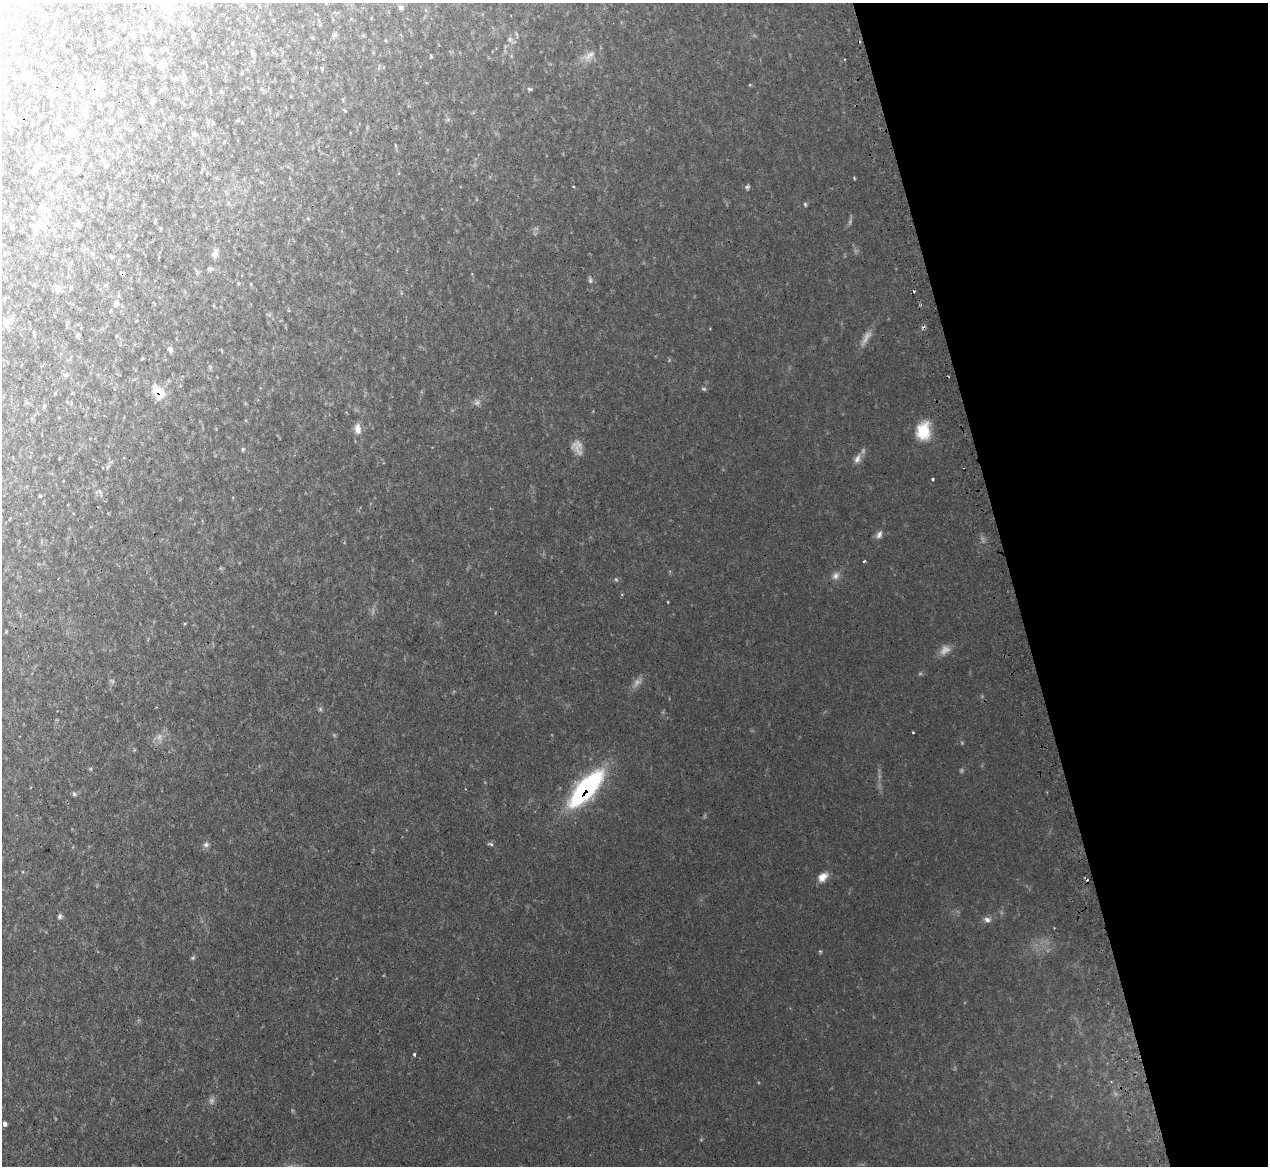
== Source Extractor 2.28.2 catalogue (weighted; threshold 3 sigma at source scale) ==
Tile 12 of 4 x 4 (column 4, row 3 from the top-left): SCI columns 3834-5099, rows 1328-2491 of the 5131 x 5103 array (HDU 1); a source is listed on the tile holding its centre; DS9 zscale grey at full resolution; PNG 1270 x 1168 px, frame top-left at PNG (2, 3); no overlay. Shown black and unused: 20% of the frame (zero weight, under 2 of 3 exposures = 4% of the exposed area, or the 3 px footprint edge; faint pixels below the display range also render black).
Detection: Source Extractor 2.28.2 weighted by HDU 2 'WHT'; one run over the whole footprint, this tile lists its part. Background 0.0864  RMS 0.0083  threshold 0.0374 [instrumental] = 3 sigma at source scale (4.5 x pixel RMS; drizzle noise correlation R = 1.50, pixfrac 1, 0.05/0.05 arcsec/px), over >= 5 px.
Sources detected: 77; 8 too faint to see at this stretch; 1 inside a brighter object's white glare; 3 cosmic-ray / hot-pixel residue — not listed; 3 inside a brighter listed object's ellipse — not listed separately; the other 62 listed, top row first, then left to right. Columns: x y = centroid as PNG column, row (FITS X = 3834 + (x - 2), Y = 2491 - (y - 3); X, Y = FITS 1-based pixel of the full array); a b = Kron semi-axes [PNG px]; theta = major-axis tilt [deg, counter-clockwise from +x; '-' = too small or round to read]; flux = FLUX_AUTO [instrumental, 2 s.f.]
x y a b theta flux
401 7 7 6 - 2.1
510 39 6 6 - 1.7
146 51 9 6 0 3
589 55 18 7 39 6.1
162 65 11 9 29 3.9
27 76 8 7 - 2.4
81 79 10 6 -60 2.2
54 83 4 4 - 1.1
94 89 10 7 -29 3.6
529 89 7 3 -12 1.1
6 91 5 4 - 1.2
73 93 6 5 - 1.3
51 94 10 7 -13 3.1
59 117 7 5 -85 2
142 119 6 5 - 1.8
14 122 5 4 - 1.2
10 129 10 3 -72 1.2
68 132 11 5 -14 2.9
195 134 7 5 -51 1.6
395 145 5 3 - 0.72
33 173 7 5 71 1.5
60 185 7 5 78 2.4
573 186 3 3 - 1.1
747 187 6 4 2 1.5
805 204 6 4 -68 1.1
43 209 12 10 -21 6.5
84 209 6 4 -90 1.4
77 224 8 7 - 2
43 225 11 9 -67 5.8
92 253 6 3 -20 1.1
215 253 14 6 77 3.9
128 255 5 4 - 0.84
111 256 7 4 -22 1.3
590 280 8 5 -81 1.6
58 289 10 8 46 3.8
116 304 9 7 47 3.1
5 322 10 7 -78 2.9
78 335 5 4 - 1.5
170 349 9 6 -62 2.3
158 392 14 10 -54 15
358 429 14 8 -85 5.5
923 431 22 16 85 21
243 449 5 5 - 1.1
857 459 14 8 61 4.7
933 479 3 3 - 1.5
40 496 4 3 - 0.84
879 535 11 7 62 3.3
864 561 4 3 - 0.97
835 576 11 8 41 3.9
616 579 6 3 -20 1
320 709 6 5 - 1.3
913 732 3 2 - 0.76
586 789 31 11 48 170
74 794 6 5 - 1.4
491 844 7 4 -15 1.4
206 845 8 7 - 2.4
822 877 13 9 45 6.7
60 916 7 5 59 1.7
987 920 8 6 -23 3.1
193 958 5 4 - 1.1
414 1054 3 3 - 1.5
5 1124 6 5 - 2
Overlapping masked pixels (flux is a lower limit): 3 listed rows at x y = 94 89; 158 392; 586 789
Unlisted compact peaks at least as high as the median listed source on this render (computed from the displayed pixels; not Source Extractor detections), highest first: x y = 854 178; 820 951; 668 602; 431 57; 90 769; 850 222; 962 743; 920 674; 184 624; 750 85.